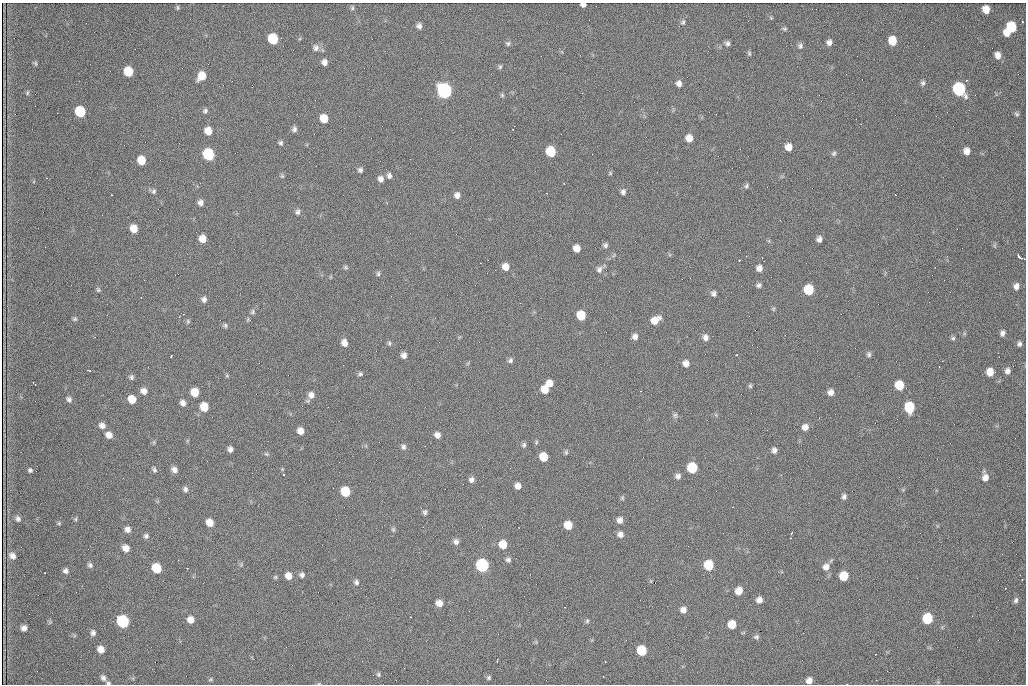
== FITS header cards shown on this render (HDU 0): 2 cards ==
NAXIS1  =                 1024 /fastest changing axis
NAXIS2  =                  682 /next to fastest changing axis

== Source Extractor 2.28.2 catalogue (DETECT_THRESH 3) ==
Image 1024 x 682 px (HDU 0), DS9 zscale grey, 1 PNG px = 1 image px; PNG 1028 x 686 px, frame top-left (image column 1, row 682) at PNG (2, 3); no overlay
Background 1880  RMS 30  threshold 89.1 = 3 sigma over >= 5 px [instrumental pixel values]
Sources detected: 216; all 216 listed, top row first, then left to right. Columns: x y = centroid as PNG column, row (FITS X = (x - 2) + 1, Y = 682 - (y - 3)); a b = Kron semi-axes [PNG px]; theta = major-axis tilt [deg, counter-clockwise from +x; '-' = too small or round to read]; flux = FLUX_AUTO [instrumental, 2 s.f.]
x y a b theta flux
583 5 5 4 - 6100
178 8 6 4 -85 2600
352 8 7 4 73 3000
986 9 7 6 - 22000
771 18 5 4 - 2200
683 22 7 6 - 4300
1022 22 3 2 - 2200
419 26 6 5 - 7000
1011 27 8 7 - 85000
785 29 6 5 - 3000
1007 33 6 6 - 17000
273 39 7 7 - 100000
892 41 7 7 - 36000
829 42 7 6 - 8000
508 43 7 6 - 4300
727 43 6 5 - 5600
800 46 7 7 - 5500
316 48 9 9 - 9200
749 53 6 5 - 3000
998 55 8 6 -75 13000
325 62 6 5 - 9700
35 63 7 5 -72 2900
500 66 6 4 74 3200
128 71 7 6 - 60000
202 76 8 7 - 31000
966 80 4 4 - 2100
679 83 7 6 - 9000
923 83 7 6 - 4700
252 86 4 2 - 4200
959 89 8 7 - 300000
444 91 8 7 - 570000
27 93 6 4 77 3000
502 95 5 5 - 3100
821 101 2 2 - 1000
205 111 6 6 - 4500
80 112 7 7 - 110000
1017 114 7 6 - 4100
324 118 7 6 - 35000
294 129 7 6 - 5900
208 131 7 6 - 24000
689 138 7 6 - 19000
281 143 6 5 - 4300
788 147 7 6 - 17000
551 151 7 7 - 81000
967 151 7 6 - 14000
834 153 7 6 - 4200
208 154 7 7 - 170000
410 159 3 2 - 1500
141 160 7 6 - 41000
360 170 6 5 - 5100
610 173 5 4 - 2300
282 176 6 4 -45 2800
389 176 7 6 - 6000
46 178 3 2 - 1800
381 179 7 6 - 9300
564 184 3 2 - 1200
746 186 7 5 64 3900
154 191 7 6 - 4600
623 192 7 6 - 5900
547 193 2 2 - 1000
111 195 3 2 - 1800
457 195 7 6 - 10000
895 195 2 2 - 1000
201 202 7 6 - 8300
298 212 8 6 -90 5800
134 229 7 6 - 25000
203 239 7 6 - 22000
819 239 5 5 - 8300
605 245 6 6 - 4900
577 248 6 6 - 18000
746 256 2 2 - 1100
1019 256 6 3 -47 8200
739 260 3 2 - 3000
345 267 6 5 - 3300
505 267 7 7 - 18000
759 268 7 6 - 10000
599 269 10 8 62 8500
378 274 6 5 - 3400
758 285 6 5 - 4800
1016 286 7 6 - 9600
98 290 6 5 - 3200
809 290 7 7 - 83000
714 293 6 6 - 6200
141 297 3 2 - 2800
204 299 7 6 - 7200
773 309 5 5 - 2700
253 312 7 6 - 4300
581 315 7 6 - 57000
75 319 6 5 - 3400
655 320 9 7 34 26000
188 321 6 5 - 3300
225 325 6 6 - 3700
1002 333 6 5 - 6300
635 336 7 7 - 8300
705 337 8 7 - 9600
953 338 6 5 - 3500
344 343 7 6 - 12000
389 343 7 5 -81 3400
1019 344 6 4 71 5200
869 354 8 6 -75 4700
404 355 5 5 - 9400
736 355 3 2 - 2000
171 357 3 3 - 4000
510 360 7 6 - 4900
686 363 7 7 - 12000
1013 366 2 2 - 1100
88 370 4 2 - 1700
1007 371 6 5 - 7800
990 372 7 6 - 25000
360 374 7 5 28 4000
227 376 6 4 -18 2400
131 377 6 6 - 4700
34 383 5 2 - 2900
550 383 7 6 - 17000
899 385 7 6 - 50000
750 386 6 5 - 3300
545 389 7 7 - 30000
144 391 7 7 - 12000
641 391 2 2 - 1100
195 392 7 6 - 31000
831 392 7 6 - 11000
311 395 9 8 - 12000
69 399 8 6 -56 6300
132 399 7 6 - 29000
183 403 6 6 - 9100
204 407 7 6 - 38000
909 407 8 7 - 93000
675 415 8 6 -75 4400
102 425 8 7 - 9800
805 427 7 7 - 12000
300 431 6 6 - 15000
109 435 7 6 - 14000
437 435 6 6 - 11000
154 442 6 4 72 2500
536 442 6 5 - 2800
524 445 7 5 80 4300
403 447 7 6 - 5300
230 449 5 4 - 7600
774 450 7 6 - 7600
566 452 7 5 90 3200
266 454 7 5 -19 3200
543 457 7 6 - 41000
692 468 7 7 - 92000
30 470 5 5 - 4000
154 470 7 5 -75 4100
174 470 7 6 - 10000
284 474 2 2 - 1400
678 476 7 6 - 7600
985 477 8 7 - 13000
471 480 7 6 - 7300
518 486 6 6 - 12000
185 489 7 6 - 5800
345 492 7 6 - 70000
844 497 6 5 - 5900
622 498 5 5 - 2900
99 510 2 2 - 900
425 512 7 6 - 4600
18 519 7 6 - 6000
76 519 6 4 89 2700
620 520 7 7 - 10000
59 523 5 4 - 2500
210 523 7 6 - 23000
568 525 7 6 - 35000
128 529 7 6 - 9500
393 529 6 5 - 3300
791 533 3 2 - 1600
620 534 7 6 - 9100
146 536 6 6 - 5100
456 542 7 7 - 7400
503 544 7 7 - 31000
126 548 7 6 - 16000
12 556 9 7 -42 10000
508 560 7 6 - 5400
241 564 7 4 90 2600
90 565 6 6 - 4900
482 565 7 7 - 280000
709 565 7 7 - 68000
826 567 9 8 - 13000
157 568 7 6 - 74000
187 568 2 2 - 1300
65 571 6 6 - 6800
44 573 2 2 - 1000
302 575 6 5 - 5400
289 576 7 6 - 18000
844 576 7 6 - 46000
275 577 5 4 - 2600
1022 580 3 2 - 1800
356 582 7 6 - 4900
739 591 8 7 - 18000
759 600 7 6 - 11000
1016 600 8 6 71 5400
439 603 7 7 - 16000
565 607 2 2 - 1300
683 610 7 7 - 11000
410 617 2 2 - 1200
927 618 7 7 - 97000
191 620 7 6 - 17000
123 621 8 7 - 250000
587 621 6 5 - 3200
732 624 6 6 - 34000
24 628 5 5 - 9100
93 633 7 6 - 6700
756 637 7 6 - 4600
101 649 6 6 - 18000
642 650 7 7 - 67000
875 654 2 2 - 1200
497 661 5 2 - 1900
605 661 2 2 - 1100
378 674 7 5 -62 3500
603 677 2 2 - 2900
103 678 7 6 - 7200
489 678 6 5 - 3400
210 679 6 4 22 2700
809 680 7 6 - 12000
108 683 6 4 -1 3400
319 683 5 3 - 1800
At the frame edge (FLAGS 8, measured only in part): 3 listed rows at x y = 583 5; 108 683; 319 683

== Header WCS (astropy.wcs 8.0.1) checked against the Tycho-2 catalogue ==
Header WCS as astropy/WCSLIB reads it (CRVAL/CRPIX/CD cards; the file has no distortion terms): RA---TAN/DEC--TAN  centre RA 07:09:22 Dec +30:56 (107.34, +30.93 deg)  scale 1.44 arcsec/px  FOV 24.5' x 16.3'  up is -93 deg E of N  parity flipped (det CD > 0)
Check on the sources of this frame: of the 60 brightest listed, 3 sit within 2.2 arcsec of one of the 10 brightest Tycho-2 stars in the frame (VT <= 12.48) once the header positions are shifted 1.23 arcsec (0.96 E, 0.77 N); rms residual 1.21 arcsec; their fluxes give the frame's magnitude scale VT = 25.15 - 2.5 log10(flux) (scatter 0.15 mag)
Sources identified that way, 3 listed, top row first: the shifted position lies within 2.2 arcsec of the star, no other Tycho-2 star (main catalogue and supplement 1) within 4.4 arcsec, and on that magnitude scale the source's flux lands within +1.5 / -3 mag of the star's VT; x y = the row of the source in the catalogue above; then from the Tycho-2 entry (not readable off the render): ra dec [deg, ICRS J2000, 3 dp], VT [Tycho-2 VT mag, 2 dp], TYC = Tycho-2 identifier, HIP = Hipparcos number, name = IAU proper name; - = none
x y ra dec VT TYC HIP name
444 91 107.226 +30.900 10.76 2438-883-1 - -
208 154 107.261 +30.807 12.26 2438-856-1 - -
482 565 107.445 +30.924 11.38 2438-1056-1 - -